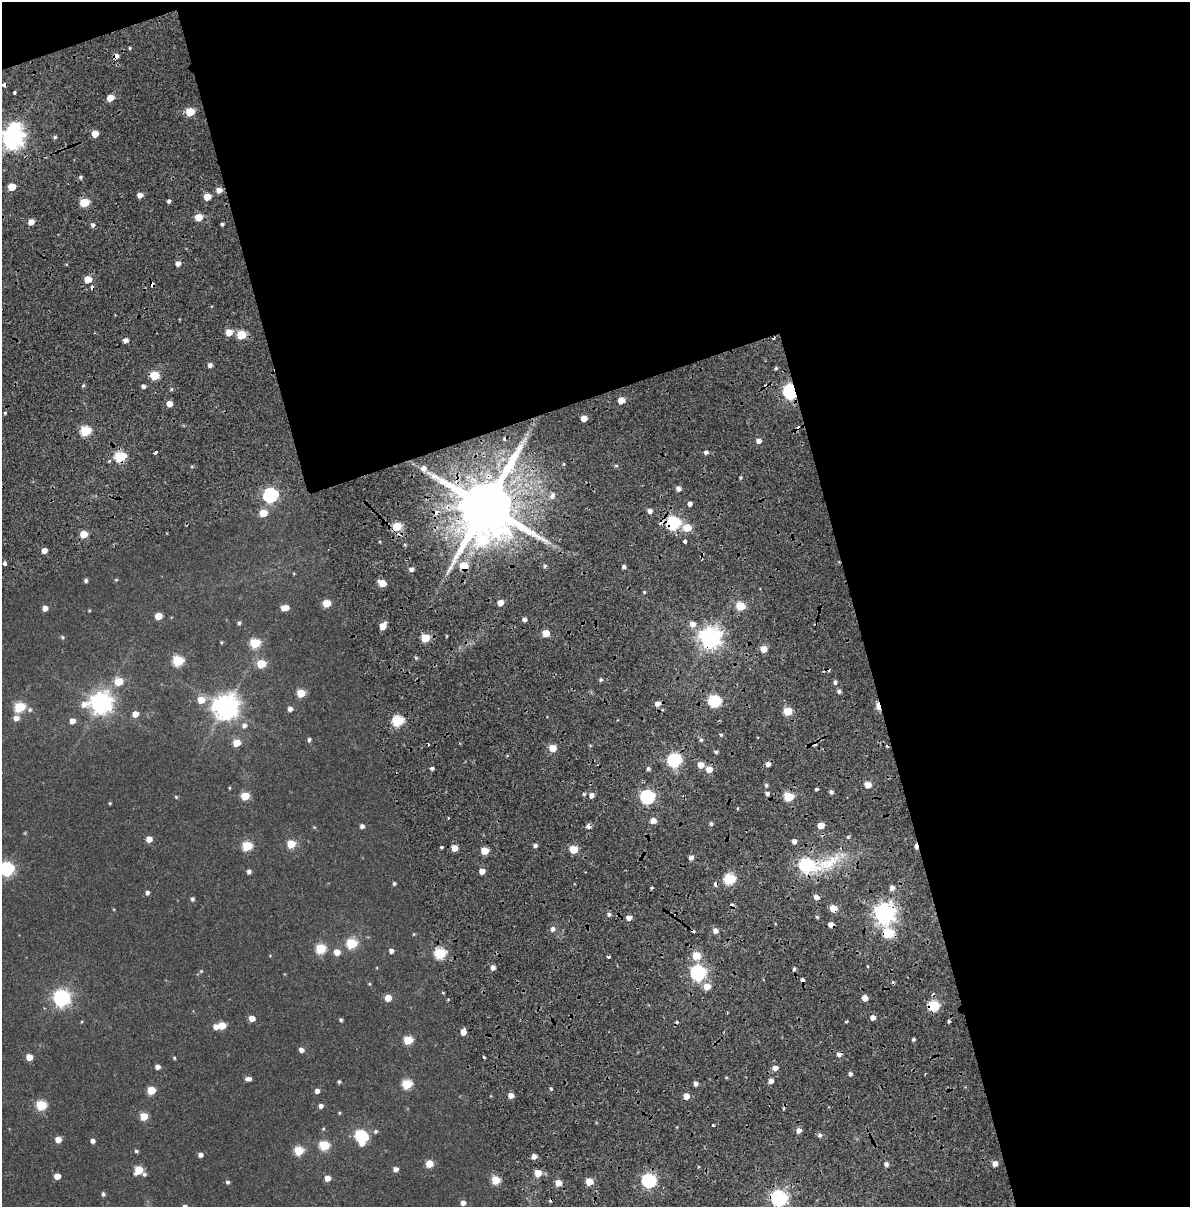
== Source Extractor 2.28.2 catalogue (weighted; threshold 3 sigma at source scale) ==
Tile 4 of 4 x 3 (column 4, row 1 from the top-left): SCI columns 3791-4978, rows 2568-3772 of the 5183 x 3931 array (HDU 1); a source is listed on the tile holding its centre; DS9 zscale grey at full resolution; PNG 1192 x 1209 px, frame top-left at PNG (2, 2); no overlay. Shown black and unused: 44% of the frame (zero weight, under 2 of 4 exposures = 9% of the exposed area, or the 3 px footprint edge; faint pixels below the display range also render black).
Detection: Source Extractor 2.28.2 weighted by HDU 2 'WHT'; one run over the whole footprint, this tile lists its part. Background 0.0396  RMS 0.0085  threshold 0.0384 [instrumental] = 3 sigma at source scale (4.5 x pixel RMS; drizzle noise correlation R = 1.50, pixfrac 1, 0.0396/0.0396 arcsec/px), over >= 5 px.
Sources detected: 276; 1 inside a brighter object's white glare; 26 cosmic-ray / hot-pixel residue — not listed; the other 249 listed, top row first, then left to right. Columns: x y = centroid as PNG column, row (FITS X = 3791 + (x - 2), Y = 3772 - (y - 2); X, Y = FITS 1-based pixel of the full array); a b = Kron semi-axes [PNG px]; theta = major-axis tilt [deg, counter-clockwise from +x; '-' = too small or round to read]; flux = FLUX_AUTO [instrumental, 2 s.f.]
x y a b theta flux
130 48 4 3 - 0.73
116 56 5 4 - 4.4
4 84 4 3 - 7.1
14 92 3 3 - 2.7
110 98 5 5 - 8.4
190 112 6 5 - 20
95 134 5 5 - 10
55 137 5 4 - 1.2
12 138 8 7 - 520
80 177 5 4 - 1.4
11 187 5 5 - 14
219 190 5 5 - 4.8
140 195 5 4 - 4.3
207 197 5 5 - 11
169 201 4 4 - 1.6
84 203 6 5 - 28
198 217 5 5 - 14
31 222 5 4 - 6.4
222 224 3 3 - 1.6
93 225 5 5 - 2
178 264 5 5 - 3.5
88 279 5 5 - 12
229 332 5 5 - 10
241 335 5 5 - 27
126 340 5 4 - 3.7
210 365 4 4 - 2.8
776 368 5 4 - 1
154 376 5 5 - 31
83 385 4 4 - 0.95
143 386 4 4 - 2.3
172 389 5 3 - 0.9
790 392 6 6 - 180
621 400 5 5 - 8.9
169 404 5 5 - 6.4
5 413 4 3 - 0.83
584 418 5 4 - 7.2
85 431 6 5 - 46
759 441 5 5 - 3.3
706 452 4 4 - 1.9
120 457 6 5 - 52
616 466 5 3 - 0.85
423 468 6 5 - 2.8
678 489 5 4 - 3.3
270 495 7 6 - 140
552 496 9 7 64 3.3
690 504 4 4 - 16
486 506 17 14 80 7600
650 511 5 5 - 3.5
263 513 5 5 - 15
673 523 7 6 - 120
396 526 6 5 - 23
687 528 6 6 - 16
84 534 5 5 - 15
684 541 4 3 - 4.6
44 550 4 4 - 4.7
5 563 4 3 - 3.2
464 566 6 6 - 20
545 566 5 4 - 1.5
624 567 4 4 - 2
411 569 5 5 - 2.8
86 580 4 4 - 1.6
116 580 4 4 - 0.68
382 583 6 5 - 13
644 592 4 3 - 0.8
326 603 5 5 - 15
500 603 5 4 - 6.7
740 606 5 5 - 25
45 608 5 4 - 5.2
285 608 7 5 6 7.1
89 610 4 4 - 0.58
158 616 5 5 - 11
524 619 4 4 - 2.5
239 623 4 4 - 1.4
692 624 6 6 - 5.2
383 626 6 4 53 9.9
546 633 5 5 - 13
62 637 6 5 - 1
425 638 5 5 - 20
710 638 8 7 - 510
221 642 4 4 - 0.66
255 643 6 5 - 36
764 649 5 5 - 8.6
178 661 6 6 - 51
261 664 5 5 - 24
601 680 5 4 - 1.4
119 682 5 5 - 19
835 682 5 4 - 1.8
839 691 5 4 - 1.9
301 693 5 5 - 20
201 700 6 6 - 11
715 701 6 6 - 85
100 703 9 8 - 530
658 704 6 5 - 4.2
878 706 7 4 -73 16
19 707 6 5 - 48
225 707 9 8 - 730
290 709 5 5 - 3.2
30 710 7 6 - 1.9
788 711 5 5 - 24
135 714 5 5 - 6.4
16 718 6 6 - 4.6
72 721 5 5 - 4.4
397 721 6 5 - 61
244 725 7 7 - 2.9
721 735 4 4 - 1
309 740 5 5 - 1.6
701 740 6 4 -45 1.1
236 743 5 5 - 14
552 748 5 5 - 14
716 752 5 3 - 1.4
674 760 6 6 - 110
701 765 5 5 - 6.9
432 768 4 3 - 1.7
648 768 5 4 - 1.5
709 769 5 5 - 8.8
766 785 5 4 - 1.4
868 785 5 5 - 8.3
229 788 4 4 - 0.67
816 789 3 3 - 6
831 792 4 4 - 1.9
767 793 5 4 - 2.2
584 794 4 4 - 1
592 795 5 4 - 3.8
245 796 5 5 - 20
176 797 4 4 - 0.81
647 797 6 6 - 130
789 797 5 5 - 32
110 803 4 4 - 0.76
448 818 3 2 - 1.2
653 821 5 5 - 5.5
711 824 5 4 - 1.5
821 825 5 5 - 8.8
362 826 4 4 - 2.4
314 827 5 4 - 0.69
848 837 5 5 - 1.1
149 839 5 5 - 6.9
794 841 4 4 - 3.3
291 844 5 5 - 16
535 845 4 4 - 2.1
247 846 6 5 - 36
916 846 6 3 -79 4.7
441 847 3 3 - 0.9
454 848 5 5 - 8.4
574 849 5 5 - 18
484 851 5 5 - 15
691 857 5 4 - 3
807 865 17 7 5 130
7 869 6 6 - 120
249 871 4 4 - 2.6
482 871 5 4 - 5.4
729 879 6 5 - 59
394 883 4 3 - 1.3
716 884 4 4 - 10
651 888 3 3 - 1.2
892 888 5 5 - 3.8
147 893 5 5 - 1.9
816 897 5 5 - 3.8
192 899 5 4 - 1.6
833 908 5 5 - 13
884 913 7 7 - 500
609 914 5 4 - 1.9
817 917 5 3 - 0.87
629 918 5 5 - 4.1
831 925 5 4 - 5
553 929 6 5 - 2.6
715 931 5 5 - 4
888 933 6 6 - 39
414 934 4 4 - 0.64
352 943 6 6 - 45
321 949 6 5 - 37
391 951 4 4 - 2.7
337 952 6 5 - 7.1
440 953 6 5 - 58
696 955 5 5 - 18
493 967 5 4 - 3.6
794 969 4 4 - 1.3
201 971 5 5 - 0.81
698 973 6 6 - 180
369 984 4 4 - 0.71
707 986 6 6 - 10
443 993 4 3 - 0.62
61 998 7 7 - 240
388 998 5 5 - 8.8
865 998 5 4 - 5.7
934 1006 6 5 - 56
873 1017 5 4 - 4.3
252 1019 5 5 - 6.3
341 1020 4 3 - 1.3
846 1021 3 3 - 3.6
949 1021 3 3 - 4.2
81 1022 4 3 - 0.52
222 1025 5 5 - 12
216 1027 5 5 - 4.7
463 1032 5 4 - 5.7
913 1039 4 3 - 1.2
408 1040 5 5 - 27
301 1050 5 5 - 3.5
29 1057 5 5 - 9.2
484 1057 3 3 - 2
174 1058 4 4 - 0.89
157 1067 4 4 - 3.6
775 1068 5 5 - 3.9
850 1074 4 4 - 1.9
248 1079 7 5 5 2.8
339 1081 4 4 - 1.2
771 1081 5 4 - 3.8
695 1083 5 4 - 2.6
407 1084 6 5 - 34
551 1089 4 3 - 0.97
151 1090 5 5 - 21
317 1091 5 5 - 3.5
511 1095 5 4 - 5.3
686 1096 5 5 - 7.4
41 1105 6 5 - 42
321 1106 5 5 - 2.7
339 1113 4 4 - 0.71
144 1116 5 5 - 17
713 1125 3 3 - 1.3
323 1129 5 4 - 0.76
799 1130 5 5 - 3.8
376 1131 6 5 - 1.4
820 1135 6 5 - 2
361 1136 8 6 -25 70
58 1140 5 5 - 7.2
93 1141 4 4 - 3
362 1143 6 5 - 6
324 1145 6 5 - 39
136 1151 5 4 - 1.2
299 1151 5 5 - 30
200 1155 4 4 - 2.9
534 1156 5 4 - 3.9
995 1163 5 5 - 5.4
429 1164 5 5 - 12
886 1164 4 4 - 2.8
395 1169 5 4 - 3.7
139 1170 6 5 - 22
538 1173 5 5 - 12
144 1174 5 5 - 1.4
57 1176 5 5 - 6.2
327 1178 5 5 - 6.2
496 1180 5 5 - 23
649 1181 6 6 - 130
227 1182 5 4 - 1.4
589 1182 5 5 - 13
558 1183 5 5 - 8.8
103 1194 5 4 - 1.4
779 1198 7 6 - 230
463 1203 5 5 - 3.1
185 1206 4 4 - 1.9
Overlapping masked pixels (flux is a lower limit): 17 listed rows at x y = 116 56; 4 84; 790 392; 120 457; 486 506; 673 523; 464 566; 710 638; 878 706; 916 846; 807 865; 716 884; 833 908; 884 913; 831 925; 888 933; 934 1006
Isophote crosses this tile's border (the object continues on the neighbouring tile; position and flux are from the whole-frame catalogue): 4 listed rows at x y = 12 138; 7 869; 779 1198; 185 1206